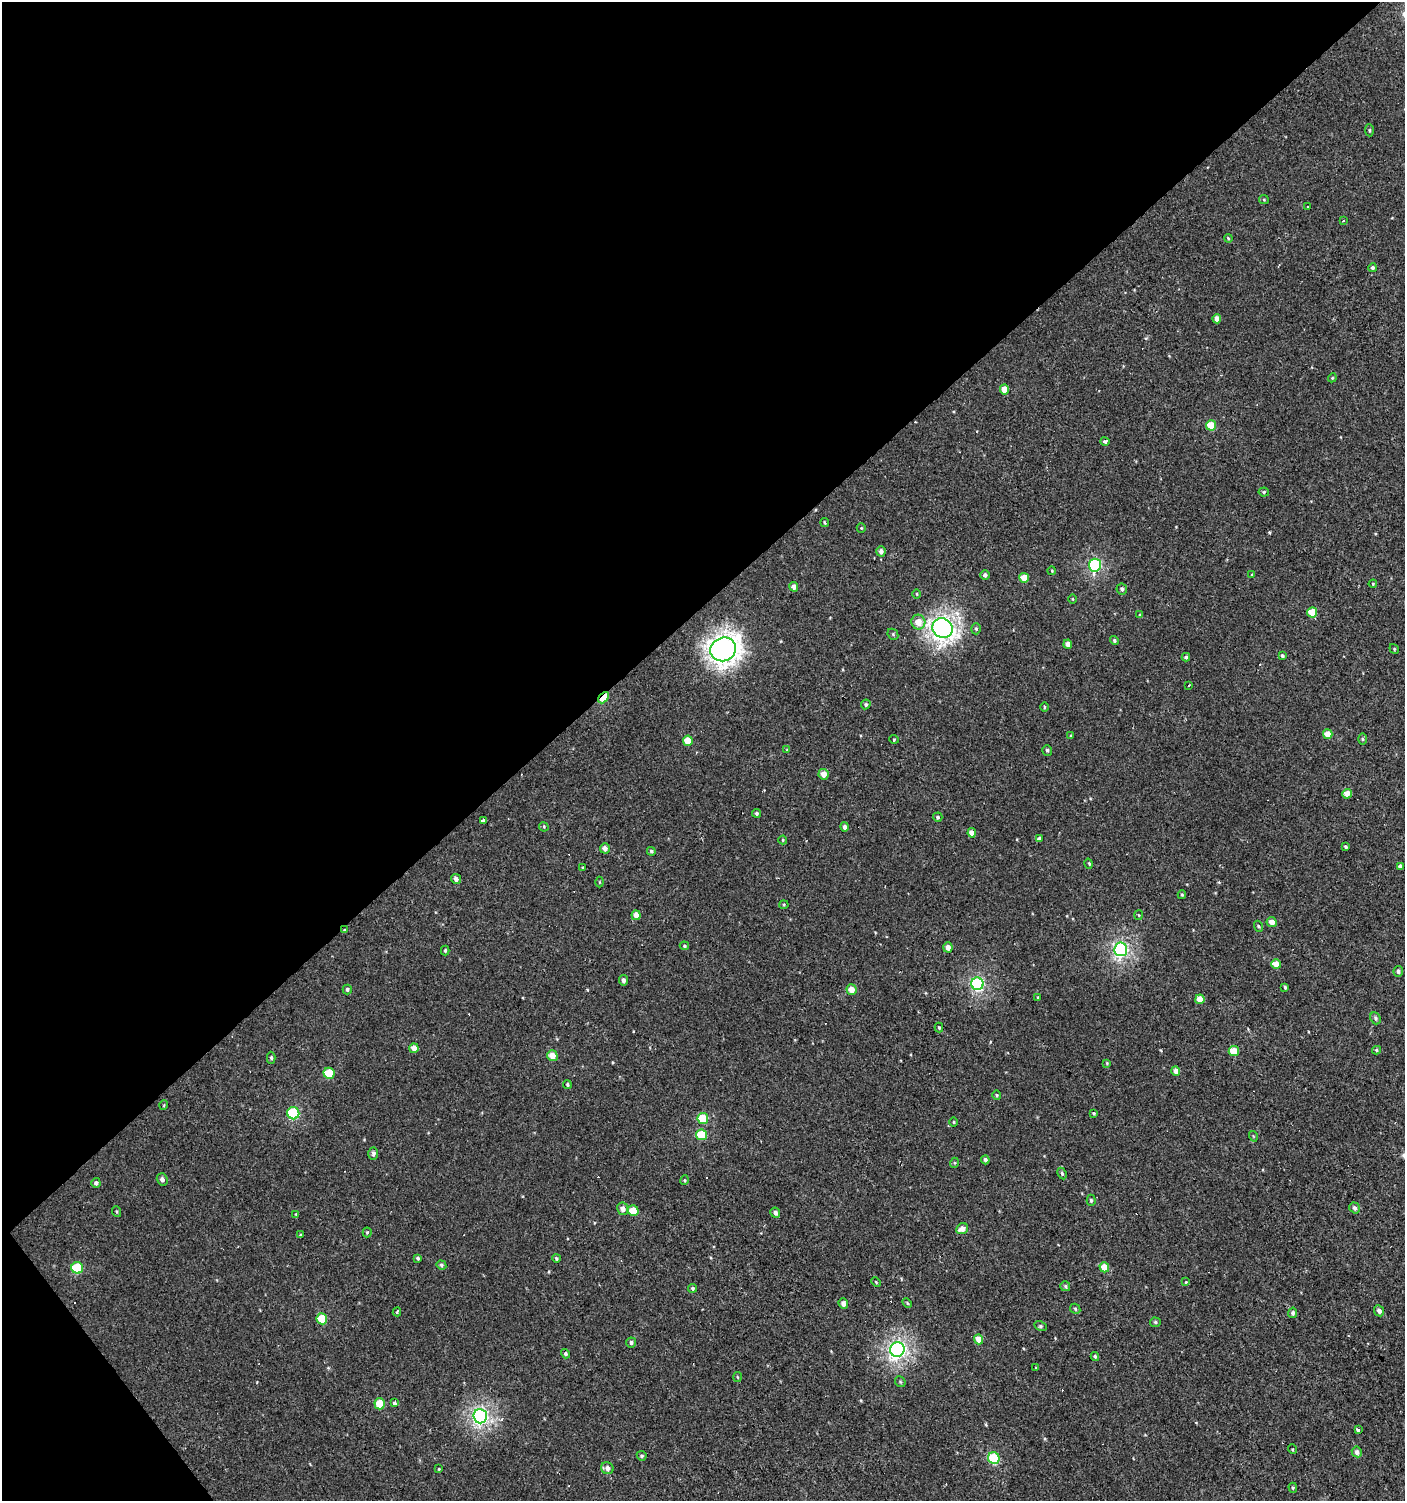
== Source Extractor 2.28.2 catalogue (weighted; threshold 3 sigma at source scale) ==
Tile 5 of 4 x 4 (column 1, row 2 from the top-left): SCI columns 201-1603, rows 2997-4495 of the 5947 x 5993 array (HDU 1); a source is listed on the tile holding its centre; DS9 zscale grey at full resolution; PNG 1407 x 1503 px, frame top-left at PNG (2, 2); each listed source drawn as its Kron ellipse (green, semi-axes under 4 px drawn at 4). Shown black and unused: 42% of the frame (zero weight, under 2 of 3 exposures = <1% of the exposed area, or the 3 px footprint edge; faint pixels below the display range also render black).
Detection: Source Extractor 2.28.2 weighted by HDU 2 'WHT'; one run over the whole footprint, this tile lists its part. Background 7.41e-04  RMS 0.0043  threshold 0.0193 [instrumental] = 3 sigma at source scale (4.5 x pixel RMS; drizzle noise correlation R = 1.50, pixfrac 1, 0.0396/0.0396 arcsec/px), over >= 5 px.
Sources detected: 173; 14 cosmic-ray / hot-pixel residue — neither listed nor drawn; the other 159 listed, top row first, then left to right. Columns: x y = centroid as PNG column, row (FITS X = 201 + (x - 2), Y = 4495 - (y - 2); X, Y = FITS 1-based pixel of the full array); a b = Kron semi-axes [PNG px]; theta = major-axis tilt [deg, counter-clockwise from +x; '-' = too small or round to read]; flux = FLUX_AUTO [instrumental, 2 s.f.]
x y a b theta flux
1369 130 6 4 -85 0.57
1264 200 5 4 - 0.44
1307 206 3 3 - 0.78
1343 221 3 2 - 0.55
1228 238 4 3 - 0.46
1372 268 4 4 - 0.85
1217 319 4 4 - 2.7
1332 378 4 3 - 0.42
1004 389 5 4 - 4.8
1211 425 5 5 - 8.7
1105 442 4 4 - 1.4
1264 492 5 4 - 0.65
825 523 4 3 - 0.5
861 528 5 4 - 0.44
881 551 5 4 - 1.8
1095 565 6 6 - 49
1052 571 4 3 - 0.35
1252 574 3 3 - 0.36
985 575 5 4 - 1.1
1024 578 5 5 - 5.9
1373 584 4 3 - 0.4
794 587 5 4 - 1.9
1122 589 5 5 - 1.1
917 594 5 3 - 0.37
1072 599 5 3 - 0.39
1312 612 5 5 - 7.8
1140 615 4 4 - 0.54
918 622 7 7 - 4.8
943 628 10 9 - 210
976 629 5 4 - 0.71
893 634 6 5 - 0.63
1114 640 4 4 - 0.74
1068 644 4 4 - 2.7
723 649 13 11 25 310
1394 649 5 4 - 0.55
1282 656 4 3 - 0.72
1186 657 4 4 - 0.74
1188 685 3 3 - 0.7
604 698 6 4 47 15
866 704 5 4 - 0.65
1044 707 4 3 - 0.39
1328 734 5 4 - 5.4
1071 736 4 3 - 0.54
894 739 5 3 - 0.38
1363 739 6 4 -89 0.54
688 741 5 5 - 6.9
787 750 4 4 - 0.38
1047 750 5 4 - 0.87
824 774 5 5 - 3.8
1347 794 5 4 - 4.2
757 813 4 4 - 0.76
938 817 4 4 - 0.79
484 821 4 3 - 16
544 827 5 4 - 0.54
845 827 5 4 - 1.4
972 833 5 4 - 4
1039 839 4 3 - 2.2
783 840 4 4 - 0.39
1346 847 4 3 - 0.73
605 848 5 5 - 1.9
651 851 4 4 - 0.73
1089 864 5 3 - 0.55
1400 866 4 4 - 1.3
583 868 3 3 - 0.39
456 879 5 4 - 1.7
599 882 5 3 - 0.37
1182 895 4 3 - 0.54
784 905 4 4 - 0.48
636 915 5 4 - 3.3
1139 915 5 3 - 0.37
1272 922 5 5 - 3
1258 926 5 3 - 0.52
344 930 4 4 - 0.45
684 946 5 4 - 0.54
948 947 5 4 - 2.4
1121 949 7 6 - 92
445 950 5 4 - 0.58
1276 964 5 4 - 5.2
1398 971 5 4 - 1.1
623 980 5 4 - 1.3
977 984 6 6 - 63
1285 987 4 3 - 0.53
347 989 5 4 - 0.79
851 990 5 5 - 4.3
1038 997 4 3 - 0.38
1200 999 5 4 - 5.4
1375 1018 6 5 - 0.84
939 1028 5 4 - 0.53
414 1048 5 4 - 3.2
1376 1050 4 4 - 0.56
1234 1051 5 5 - 9.8
552 1056 5 5 - 5
271 1058 6 4 -89 0.77
1107 1063 4 3 - 0.42
1176 1071 5 4 - 2.8
329 1073 5 5 - 12
567 1084 4 4 - 0.61
997 1095 4 4 - 0.55
164 1105 5 3 - 0.36
293 1113 6 6 - 31
1093 1113 3 3 - 2.4
703 1118 5 5 - 13
954 1122 5 3 - 0.37
702 1135 5 5 - 11
1253 1136 5 3 - 0.38
373 1153 6 5 - 1.4
985 1160 4 3 - 1.3
954 1163 5 3 - 0.39
1062 1173 6 4 -63 0.69
162 1179 6 5 - 1.6
685 1180 5 3 - 0.41
96 1183 5 4 - 1
1091 1200 5 4 - 0.73
1355 1208 6 5 - 1.3
623 1209 6 5 - 2.5
633 1211 5 5 - 7.3
117 1212 5 3 - 0.5
775 1213 5 5 - 1.4
296 1214 3 2 - 0.53
962 1229 6 5 - 3.5
367 1232 5 4 - 0.52
300 1235 4 3 - 0.4
418 1258 4 3 - 0.68
556 1258 4 3 - 0.65
441 1265 5 4 - 0.75
1104 1267 5 5 - 6.3
77 1268 6 5 - 16
876 1282 5 3 - 0.38
1186 1282 3 3 - 1.3
1065 1286 5 5 - 0.68
692 1288 4 4 - 0.78
843 1303 5 4 - 2.3
907 1303 5 3 - 0.45
1075 1309 5 4 - 0.61
1379 1311 6 5 - 1.8
397 1312 4 3 - 0.76
1293 1313 5 4 - 1.1
322 1319 5 5 - 11
1155 1322 5 4 - 0.7
1040 1326 6 4 -27 0.78
979 1339 5 4 - 5.3
631 1342 5 5 - 1.1
897 1350 7 7 - 120
566 1354 5 4 - 0.83
1095 1356 4 4 - 0.78
1036 1368 3 3 - 0.49
737 1377 5 3 - 0.36
900 1382 6 5 - 0.6
394 1403 3 3 - 17
380 1404 5 5 - 10
480 1416 7 7 - 110
1358 1430 3 3 - 9.5
1292 1449 5 3 - 0.41
1357 1452 5 5 - 1.7
642 1456 5 4 - 0.69
994 1458 6 5 - 26
607 1468 6 6 - 2.2
439 1469 4 4 - 0.4
1293 1488 5 4 - 0.59
Overlapping masked pixels (flux is a lower limit): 3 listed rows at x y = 723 649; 604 698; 344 930